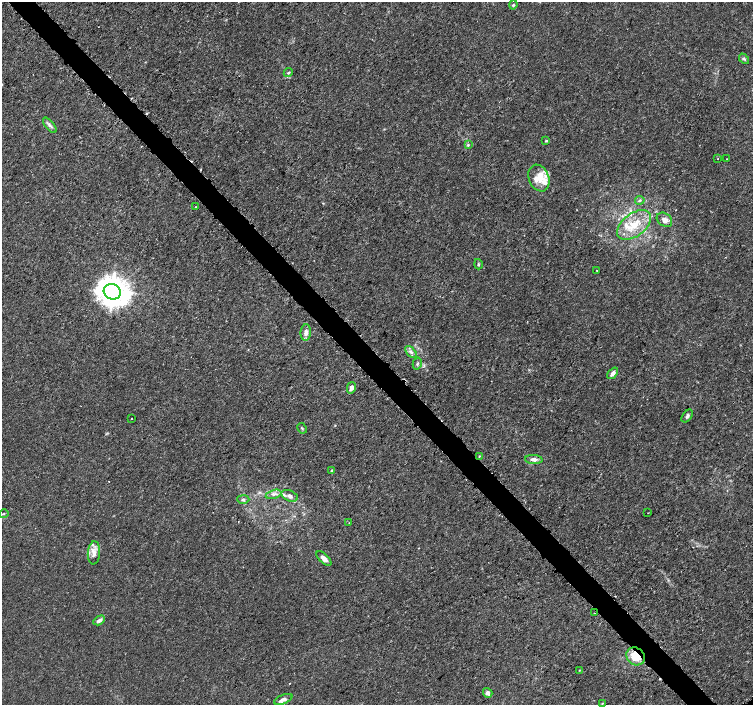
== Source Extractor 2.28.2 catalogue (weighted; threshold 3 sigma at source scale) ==
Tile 11 of 4 x 4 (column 3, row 3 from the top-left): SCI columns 3024-4524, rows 1576-2980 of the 6056 x 6026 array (HDU 1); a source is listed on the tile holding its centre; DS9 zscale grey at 2 x 2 block average (1 PNG px = mean of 2 x 2 image px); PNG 755 x 707 px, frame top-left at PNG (2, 2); each listed source drawn as its Kron ellipse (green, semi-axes under 4 px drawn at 4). Shown black and unused: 4% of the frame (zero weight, under 3 of 5 exposures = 2% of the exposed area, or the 3 px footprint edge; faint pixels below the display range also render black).
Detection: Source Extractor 2.28.2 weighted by HDU 2 'WHT'; one run over the whole footprint, this tile lists its part. Background 0.00166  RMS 7.4e-04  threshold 0.00334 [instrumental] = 3 sigma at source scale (4.5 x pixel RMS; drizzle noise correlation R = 1.50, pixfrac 1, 0.0396/0.0396 arcsec/px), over >= 5 px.
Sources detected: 57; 5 cosmic-ray / hot-pixel residue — neither listed nor drawn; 10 inside a brighter listed object's ellipse — not listed separately; the other 42 listed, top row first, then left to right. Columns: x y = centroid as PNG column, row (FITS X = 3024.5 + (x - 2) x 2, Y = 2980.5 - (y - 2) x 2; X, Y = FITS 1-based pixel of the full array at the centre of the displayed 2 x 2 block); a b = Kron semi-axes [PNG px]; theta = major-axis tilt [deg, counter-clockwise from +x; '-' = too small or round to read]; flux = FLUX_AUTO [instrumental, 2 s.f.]
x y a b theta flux
513 5 4 4 - 0.28
744 59 6 4 -47 0.35
288 73 5 3 - 0.23
50 125 9 4 -51 0.6
546 141 3 2 - 0.17
468 145 4 4 - 0.23
718 158 2 2 - 0.11
727 159 2 2 - 0.1
539 178 14 10 -68 2.4
640 200 5 4 - 0.32
195 207 2 2 - 0.16
664 220 8 6 -37 1.1
634 225 19 11 37 4.1
478 264 5 3 - 0.26
597 271 2 2 - 0.19
112 292 9 7 -26 260
306 332 8 5 84 1.1
411 352 7 4 -48 0.59
417 364 6 3 75 0.31
613 373 7 4 49 0.95
351 388 6 4 76 0.88
687 416 7 4 53 0.45
131 419 2 2 - 0.082
302 428 5 3 - 0.22
479 456 3 2 - 0.13
534 459 9 4 -3 0.74
331 470 3 2 - 0.15
274 494 8 3 14 0.55
290 496 8 5 -24 0.79
243 499 6 3 0 0.29
648 513 2 2 - 0.1
3 514 5 3 - 0.2
349 523 2 2 - 0.068
94 553 11 6 85 1.3
324 559 9 4 -43 0.89
594 613 2 2 - 0.19
99 620 6 4 31 0.79
636 656 10 8 -38 3.1
579 670 2 2 - 0.086
488 693 5 4 - 0.62
283 699 10 4 22 0.89
602 703 2 2 - 0.21
Overlapping masked pixels (flux is a lower limit): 1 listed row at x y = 636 656
Isophote crosses this tile's border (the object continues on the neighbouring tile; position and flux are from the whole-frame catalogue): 1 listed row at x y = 3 514
Diffuse or blended objects may show on this block-average render without a row.